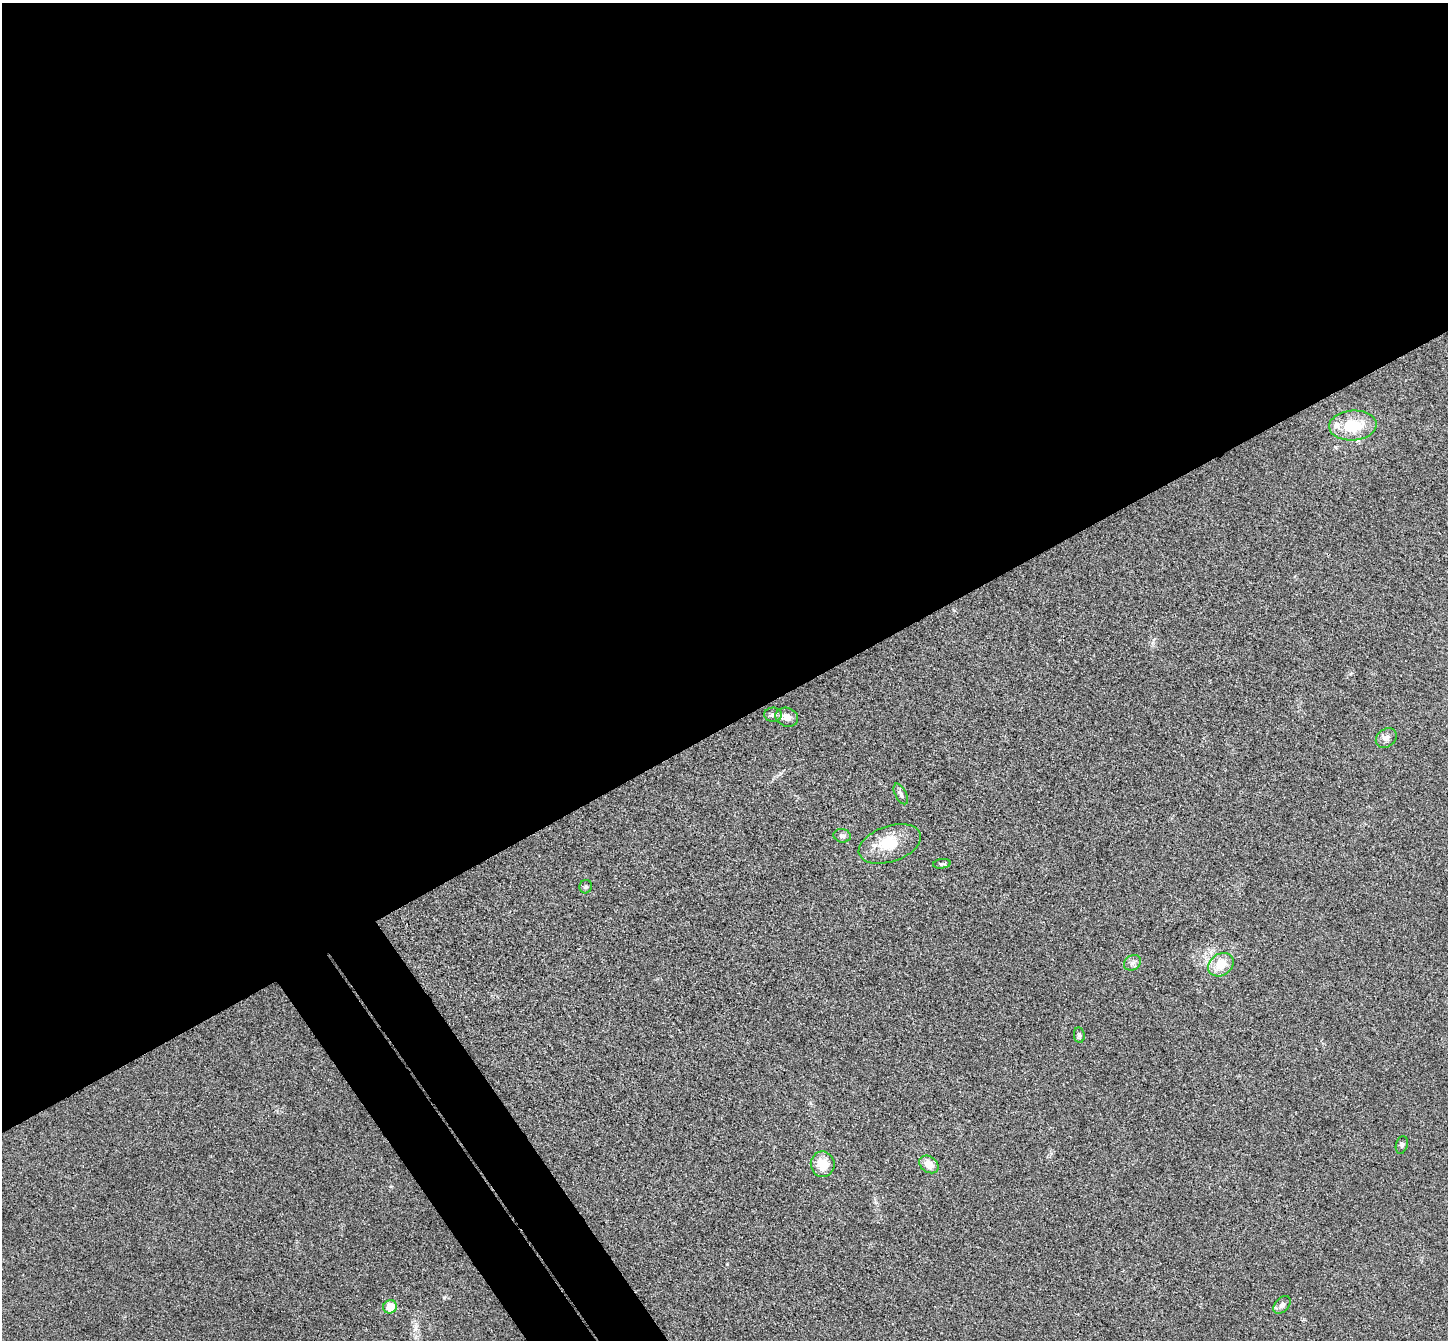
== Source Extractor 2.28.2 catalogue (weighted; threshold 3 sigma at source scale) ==
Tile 2 of 4 x 4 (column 2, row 1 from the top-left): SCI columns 1498-2943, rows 4204-5541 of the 5890 x 5866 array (HDU 1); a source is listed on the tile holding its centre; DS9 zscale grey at full resolution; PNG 1450 x 1342 px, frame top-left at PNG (2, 3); each listed source drawn as its Kron ellipse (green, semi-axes under 4 px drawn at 4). Shown black and unused: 57% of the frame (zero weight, under 3 of 4 exposures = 6% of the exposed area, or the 3 px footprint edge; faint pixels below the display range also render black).
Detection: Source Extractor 2.28.2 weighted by HDU 2 'WHT'; one run over the whole footprint, this tile lists its part. Background 0.0247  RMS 0.0058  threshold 0.0263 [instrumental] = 3 sigma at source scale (4.5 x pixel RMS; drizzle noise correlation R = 1.50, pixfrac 1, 0.05/0.05 arcsec/px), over >= 5 px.
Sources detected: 19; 2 inside a brighter listed object's ellipse — not listed separately; the other 17 listed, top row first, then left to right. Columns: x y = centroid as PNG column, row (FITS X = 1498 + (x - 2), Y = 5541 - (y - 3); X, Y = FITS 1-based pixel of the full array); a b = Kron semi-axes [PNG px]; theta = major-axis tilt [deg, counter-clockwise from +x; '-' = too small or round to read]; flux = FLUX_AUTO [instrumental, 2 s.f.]
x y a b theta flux
1353 425 24 15 4 20
773 715 9 7 1 1.8
787 717 11 9 -19 4.3
1386 738 11 9 36 2.8
901 794 11 5 -63 1.6
842 836 8 7 - 1.8
890 844 32 18 18 16
942 864 9 4 8 1.2
586 887 7 6 - 1.1
1132 963 9 7 32 2
1221 965 14 10 35 11
1079 1035 8 5 -82 1.3
1402 1145 9 5 75 1.3
823 1164 13 12 - 9.7
929 1164 10 8 -35 6.5
1282 1305 10 7 47 2.3
390 1307 7 6 - 8.1
Unlisted compact peaks at least as high as the median listed source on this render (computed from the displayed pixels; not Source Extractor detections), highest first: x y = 444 1297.